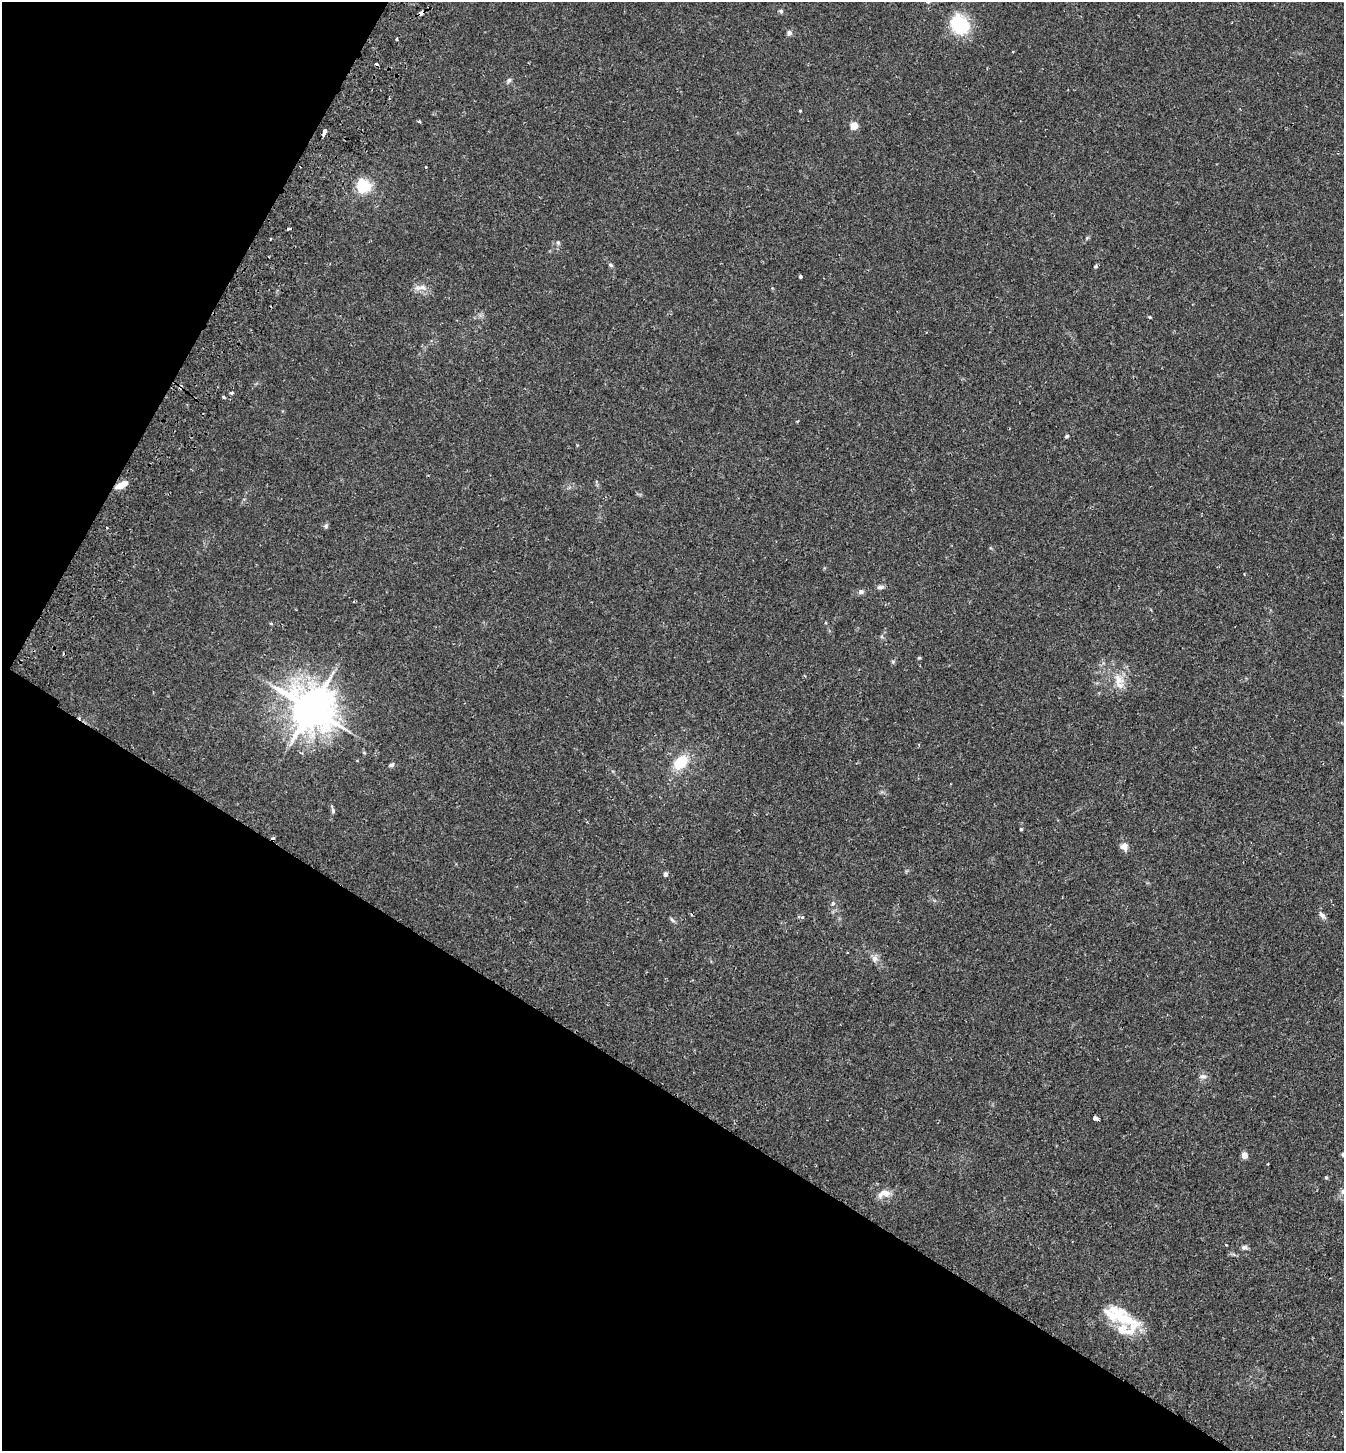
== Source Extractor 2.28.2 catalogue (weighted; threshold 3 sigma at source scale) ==
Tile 9 of 4 x 4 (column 1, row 3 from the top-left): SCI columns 199-1540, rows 1481-2929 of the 5900 x 5859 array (HDU 1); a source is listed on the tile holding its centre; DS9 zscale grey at full resolution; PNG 1346 x 1453 px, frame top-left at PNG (2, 2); no overlay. Shown black and unused: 32% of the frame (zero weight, under 2 of 3 exposures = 3% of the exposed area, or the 3 px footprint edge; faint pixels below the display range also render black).
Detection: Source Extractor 2.28.2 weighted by HDU 2 'WHT'; one run over the whole footprint, this tile lists its part. Background 0.0281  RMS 0.0045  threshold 0.0201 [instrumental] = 3 sigma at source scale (4.5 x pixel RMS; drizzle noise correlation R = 1.50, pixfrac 1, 0.05/0.05 arcsec/px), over >= 5 px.
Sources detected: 56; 5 cosmic-ray / hot-pixel residue — not listed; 2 inside a brighter listed object's ellipse — not listed separately; the other 49 listed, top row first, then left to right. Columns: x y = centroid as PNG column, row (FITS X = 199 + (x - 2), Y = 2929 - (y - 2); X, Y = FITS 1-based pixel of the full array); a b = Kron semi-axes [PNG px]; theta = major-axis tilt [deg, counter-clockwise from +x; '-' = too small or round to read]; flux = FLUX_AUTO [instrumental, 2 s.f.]
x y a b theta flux
781 11 5 4 - 0.9
421 13 4 3 - 3.8
960 25 25 20 -53 18
789 33 6 6 - 1.4
397 39 3 2 - 0.46
509 80 6 6 - 0.88
800 111 3 3 - 0.36
419 121 4 3 - 0.5
854 126 5 4 - 12
325 131 4 3 - 1.9
426 167 3 3 - 0.4
363 186 6 5 - 89
288 229 3 3 - 1.5
270 239 3 2 - 0.4
558 242 6 5 - 0.67
610 265 7 4 -28 0.69
1096 266 4 4 - 0.63
800 277 3 3 - 0.83
423 287 12 6 -1 2.4
1150 317 4 4 - 0.37
232 393 3 3 - 1.3
223 397 3 3 - 0.74
1067 436 5 4 - 0.57
121 485 15 6 28 4.6
326 526 6 5 - 0.86
107 528 3 2 - 0.35
880 587 10 5 10 1.2
861 592 7 6 - 1.1
1118 678 18 11 -58 5.7
311 709 13 11 -30 1400
680 762 17 12 49 11
391 765 7 5 30 0.86
333 811 7 5 -77 0.91
1021 829 3 3 - 0.53
1124 846 11 8 -79 2.6
665 874 4 4 - 1.6
1322 915 11 6 -41 1.5
803 917 4 3 - 0.55
672 920 9 4 -36 0.8
875 958 8 8 - 1.8
1203 1076 10 5 -4 1.3
1095 1118 5 3 - 5.2
1244 1155 6 5 - 3.2
1326 1177 5 3 - 0.46
1343 1191 7 7 - 1.5
884 1194 19 10 11 3.8
1226 1245 4 2 - 0.32
1244 1247 7 6 - 1.4
1120 1316 49 18 -24 19
Overlapping masked pixels (flux is a lower limit): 2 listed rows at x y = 421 13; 121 485
Isophote crosses this tile's border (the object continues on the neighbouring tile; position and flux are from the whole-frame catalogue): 1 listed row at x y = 1343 1191